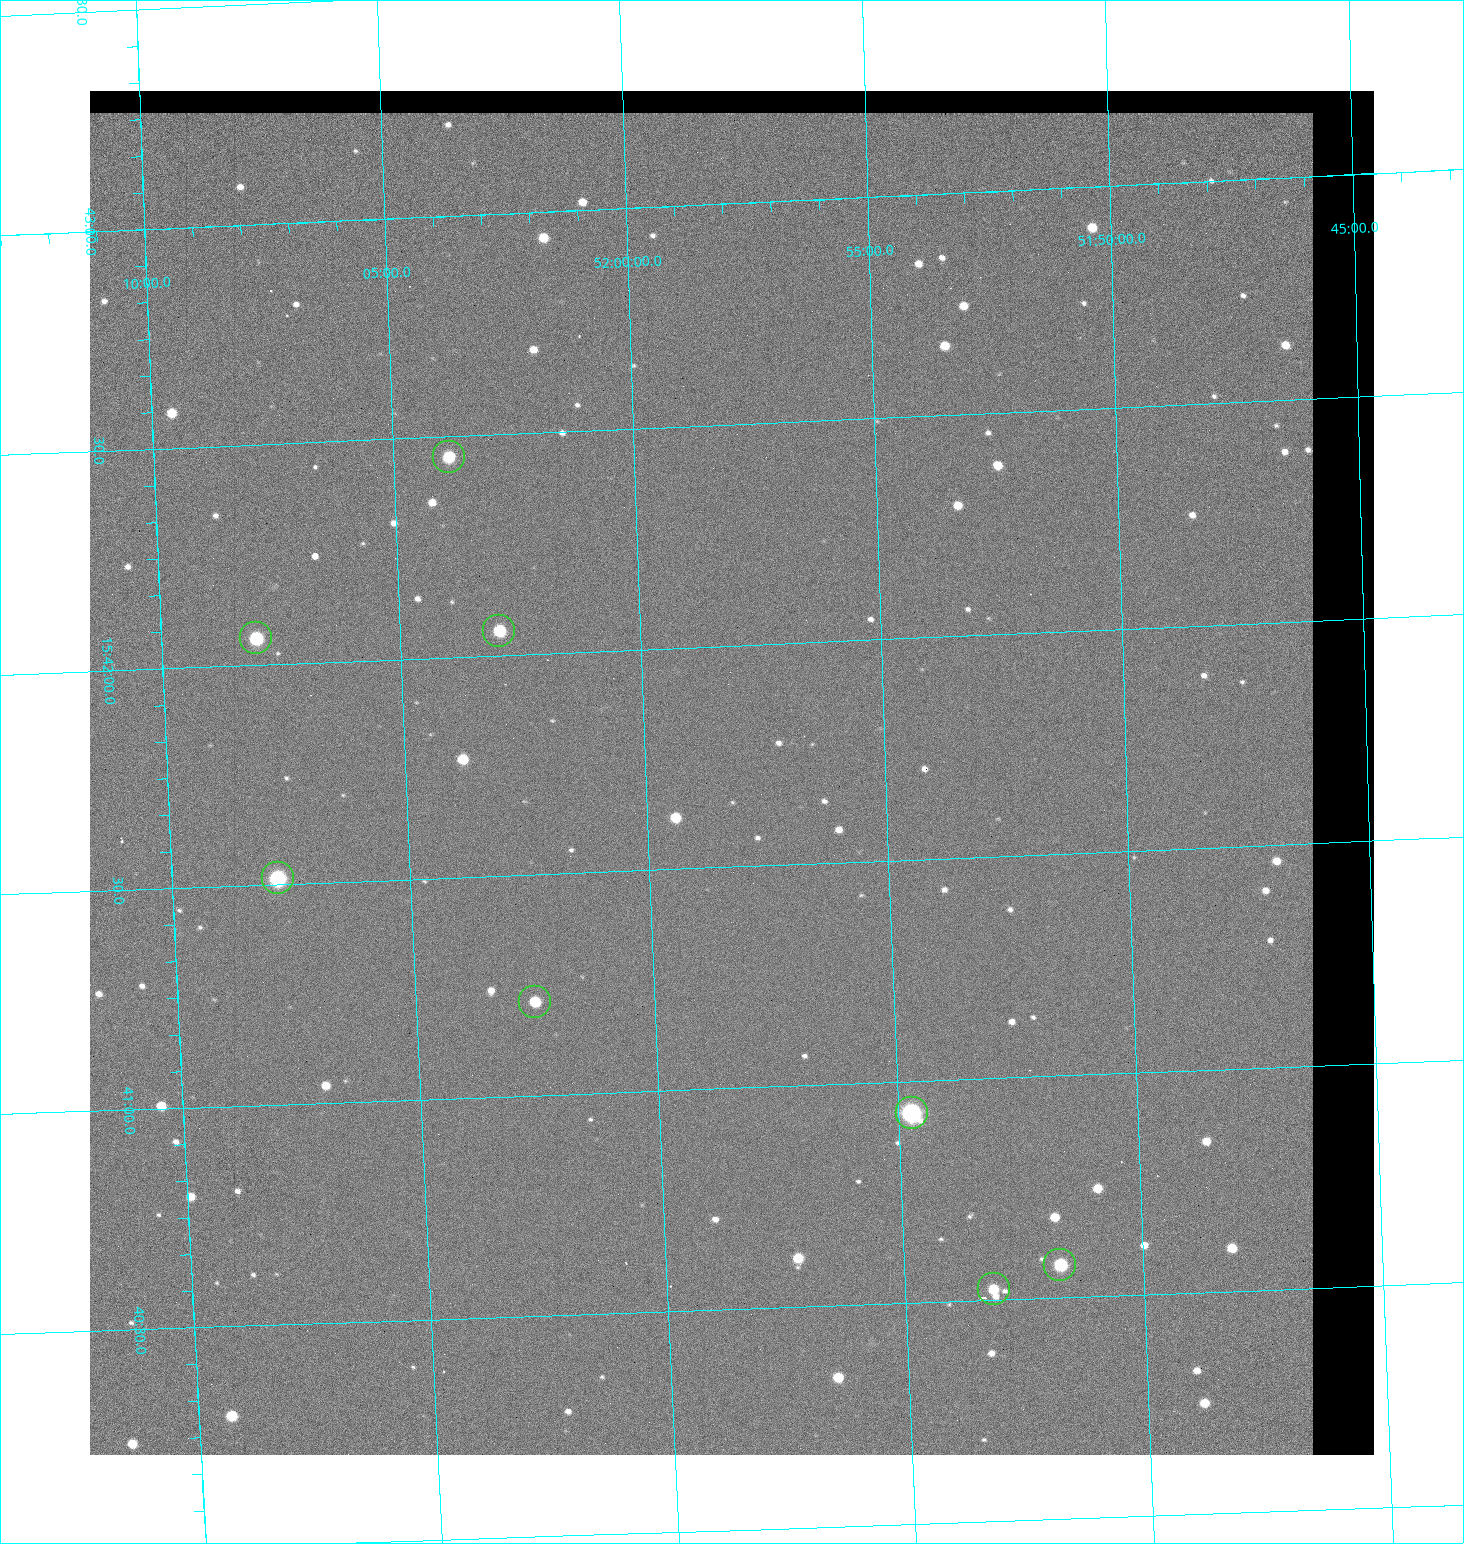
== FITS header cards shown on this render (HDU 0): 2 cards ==
NAXIS1  =                 1284 / length of data axis 1
NAXIS2  =                 1364 / length of data axis 2

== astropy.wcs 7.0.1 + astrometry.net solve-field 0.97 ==
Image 1284 x 1364 px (HDU 0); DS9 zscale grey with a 90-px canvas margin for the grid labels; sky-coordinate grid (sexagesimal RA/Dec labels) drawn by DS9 from the SOLVED WCS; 8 Tycho-2 reference stars matched to detected sources circled (green)
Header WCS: RA---TAN/DEC--TAN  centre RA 15:41:43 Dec +51:58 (235.43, +51.97 deg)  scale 1.26 arcsec/px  FOV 26.9' x 28.5'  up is +92 deg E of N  parity flipped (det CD > 0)
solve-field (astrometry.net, Tycho-2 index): VERIFIED the header's WCS against the Tycho-2 star catalogue (8 matches, 0 conflicts) and refined it, rather than solving blind
Solved WCS: RA---TAN-SIP/DEC--TAN-SIP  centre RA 15:41:43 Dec +51:58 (235.43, +51.97 deg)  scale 1.25 arcsec/px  FOV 26.8' x 28.5'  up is +92 deg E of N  parity flipped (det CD > 0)
The solver's refit moves the header's centre by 0.33 arcsec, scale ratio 0.9969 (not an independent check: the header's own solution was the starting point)
Tycho-2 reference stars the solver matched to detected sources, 8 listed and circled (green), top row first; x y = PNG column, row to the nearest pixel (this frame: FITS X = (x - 90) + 1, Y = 1364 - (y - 91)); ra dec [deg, ICRS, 3 dp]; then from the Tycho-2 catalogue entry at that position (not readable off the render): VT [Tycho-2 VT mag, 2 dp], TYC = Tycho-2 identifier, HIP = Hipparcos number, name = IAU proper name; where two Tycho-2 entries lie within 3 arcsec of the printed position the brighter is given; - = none
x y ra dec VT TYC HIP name
449 457 235.614 +52.064 11.61 3489-1132-1 - -
499 631 235.514 +52.049 11.19 3489-1407-1 - -
256 638 235.515 +52.133 11.12 3489-1380-1 - -
278 878 235.378 +52.130 9.31 3489-1322-1 76850 -
535 1002 235.303 +52.042 11.52 3489-958-1 - -
912 1113 235.232 +51.912 9.59 3489-824-1 - -
1060 1265 235.143 +51.862 10.97 3489-1016-1 - -
994 1289 235.131 +51.886 12.29 3489-908-1 - -